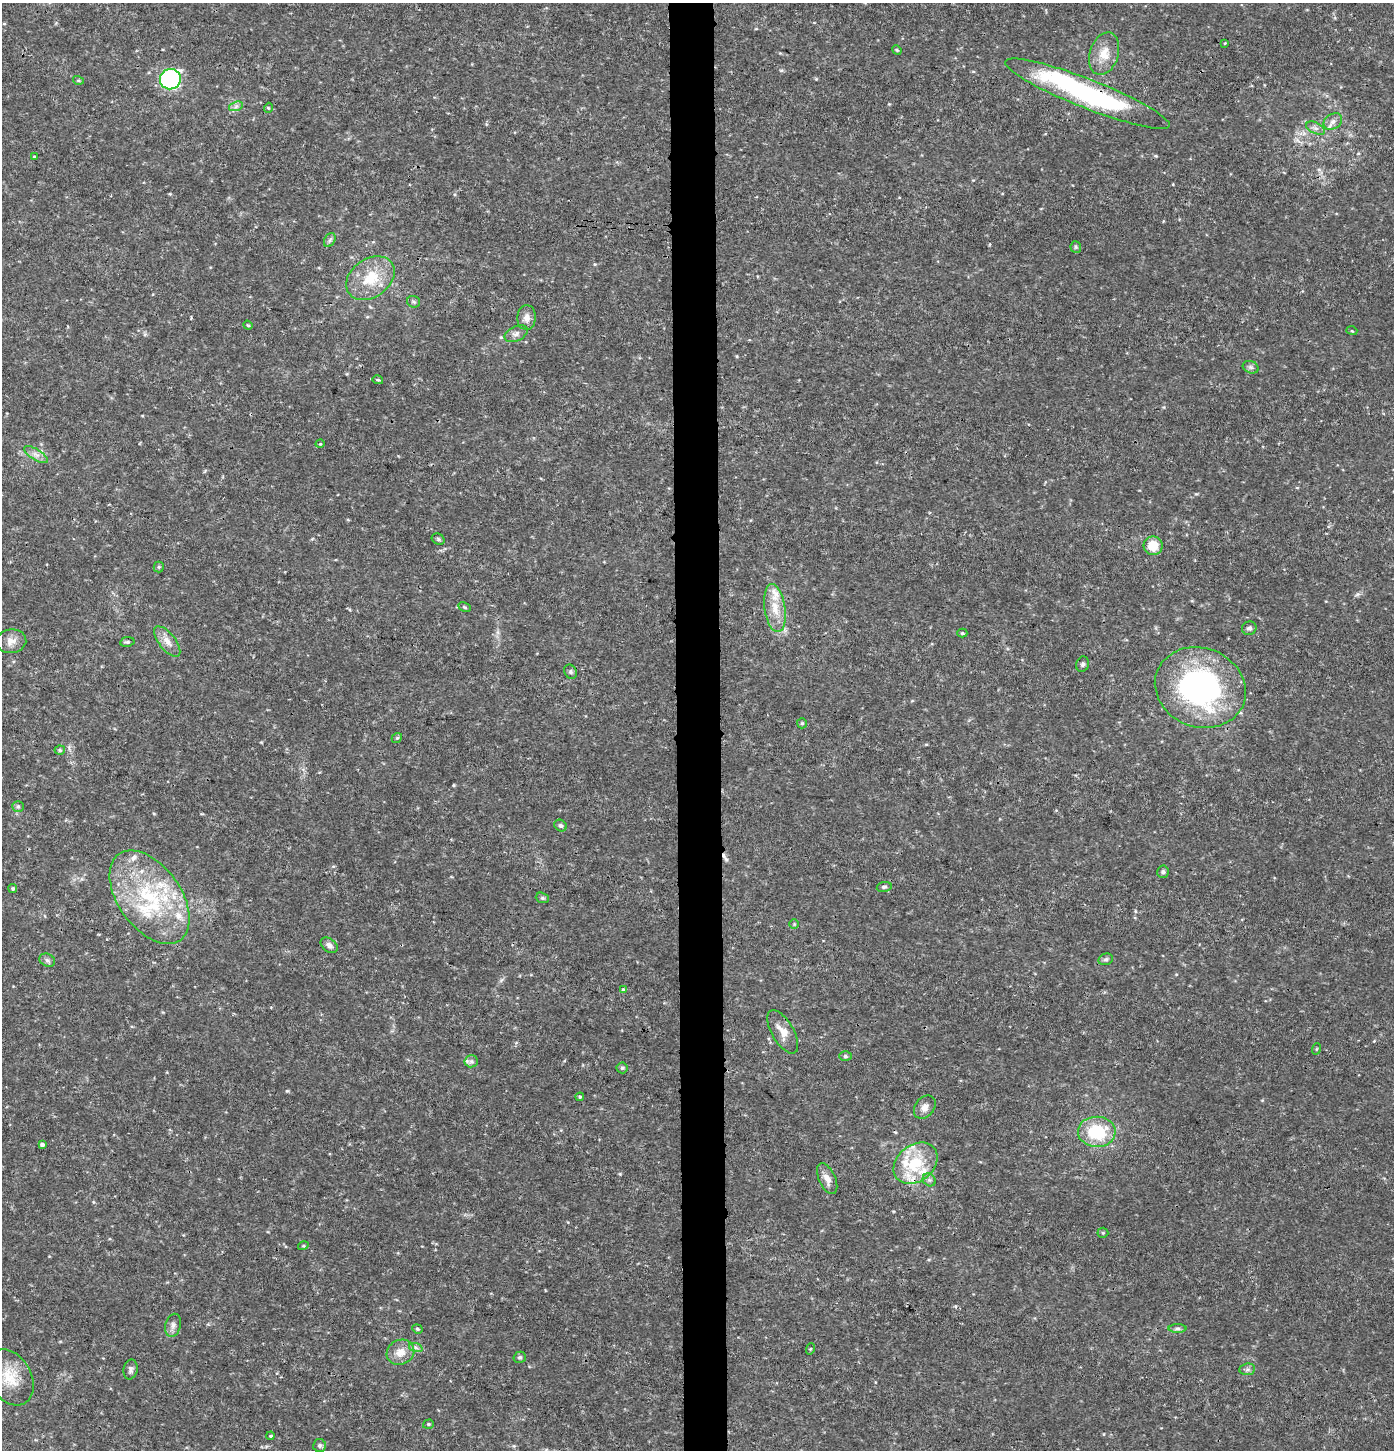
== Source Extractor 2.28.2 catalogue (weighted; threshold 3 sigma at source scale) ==
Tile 5 of 3 x 3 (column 2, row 2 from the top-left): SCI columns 1606-2997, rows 1449-2896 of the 4603 x 4354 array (HDU 1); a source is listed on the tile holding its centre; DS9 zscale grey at full resolution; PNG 1396 x 1452 px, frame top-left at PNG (2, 3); each listed source drawn as its Kron ellipse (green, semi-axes under 4 px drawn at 4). Shown black and unused: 3% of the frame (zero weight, under 3 of 4 exposures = <1% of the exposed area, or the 3 px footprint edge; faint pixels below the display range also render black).
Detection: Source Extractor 2.28.2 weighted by HDU 2 'WHT'; one run over the whole footprint, this tile lists its part. Background 0.0301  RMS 0.0037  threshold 0.0167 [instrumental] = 3 sigma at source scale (4.5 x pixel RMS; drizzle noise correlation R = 1.50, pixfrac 1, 0.0396/0.0396 arcsec/px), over >= 5 px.
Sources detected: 88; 2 inside a brighter object's white glare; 2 cosmic-ray / hot-pixel residue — neither listed nor drawn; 6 inside a brighter listed object's ellipse — not listed separately; the other 78 listed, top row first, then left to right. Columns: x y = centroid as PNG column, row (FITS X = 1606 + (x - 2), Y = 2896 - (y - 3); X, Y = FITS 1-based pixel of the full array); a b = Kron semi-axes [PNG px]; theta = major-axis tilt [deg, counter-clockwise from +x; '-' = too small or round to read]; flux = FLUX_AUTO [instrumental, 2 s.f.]
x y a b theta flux
1225 43 3 2 - 0.29
897 50 5 4 - 0.45
1104 54 22 14 73 6.2
170 79 10 10 - 72
78 80 5 4 - 0.48
1087 94 88 14 -21 68
236 106 7 4 19 1
268 108 5 3 - 0.36
1333 122 10 7 33 2
1315 128 10 5 -26 1.3
34 156 3 3 - 0.3
330 240 7 5 60 0.83
1076 247 6 5 - 0.6
370 278 26 19 36 12
413 302 6 5 - 0.75
527 318 12 9 87 2.5
248 325 5 4 - 0.44
1352 331 5 3 - 0.37
516 334 12 7 24 1.7
1251 367 8 6 -21 1
378 380 5 3 - 0.47
320 444 5 3 - 0.3
36 454 13 5 -32 1.9
438 539 7 5 -28 0.61
1153 546 9 9 - 7.1
159 567 5 5 - 0.5
465 607 6 4 -27 0.47
775 608 24 10 -81 6.8
1249 628 7 6 - 1.1
962 633 5 4 - 0.5
11 641 15 11 7 3.2
167 641 18 8 -51 3.3
127 642 7 5 8 0.75
1083 664 8 6 73 0.95
570 672 7 6 - 0.8
1200 688 46 39 -21 88
802 723 5 5 - 0.57
397 738 5 4 - 0.52
60 750 5 4 - 0.6
18 806 6 5 - 0.69
560 825 6 5 - 0.89
1163 872 6 5 - 0.77
884 887 7 5 10 0.76
13 889 5 4 - 0.61
150 897 53 31 -55 43
542 898 7 5 -19 0.68
794 924 5 5 - 0.49
329 945 9 6 -37 1.7
1106 959 7 5 15 0.82
47 960 8 6 -27 0.98
623 989 3 3 - 1.2
783 1032 24 11 -60 4.7
1316 1049 6 3 70 0.35
845 1056 6 5 - 0.6
471 1061 6 6 - 1.1
622 1068 5 5 - 0.64
580 1097 4 4 - 0.43
925 1107 13 9 51 2.4
1097 1132 19 15 -2 20
42 1144 4 3 - 4.7
916 1163 24 18 39 16
827 1179 16 8 -65 3.2
929 1180 7 6 - 0.9
1103 1233 5 5 - 0.44
303 1246 5 3 - 0.39
173 1325 12 7 75 1.7
1178 1328 9 4 0 0.94
417 1329 5 4 - 0.52
416 1348 7 4 -19 0.81
810 1349 6 3 71 0.37
400 1352 14 12 28 4.3
520 1357 6 5 - 0.69
131 1369 10 7 79 1.3
1247 1369 8 5 7 0.96
10 1377 30 21 -60 10
428 1424 5 4 - 0.54
271 1436 4 3 - 0.48
320 1445 6 6 - 0.86
Overlapping masked pixels (flux is a lower limit): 1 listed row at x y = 1087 94
Unlisted compact peaks at least as high as the median listed source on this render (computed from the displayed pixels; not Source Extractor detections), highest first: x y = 287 1091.